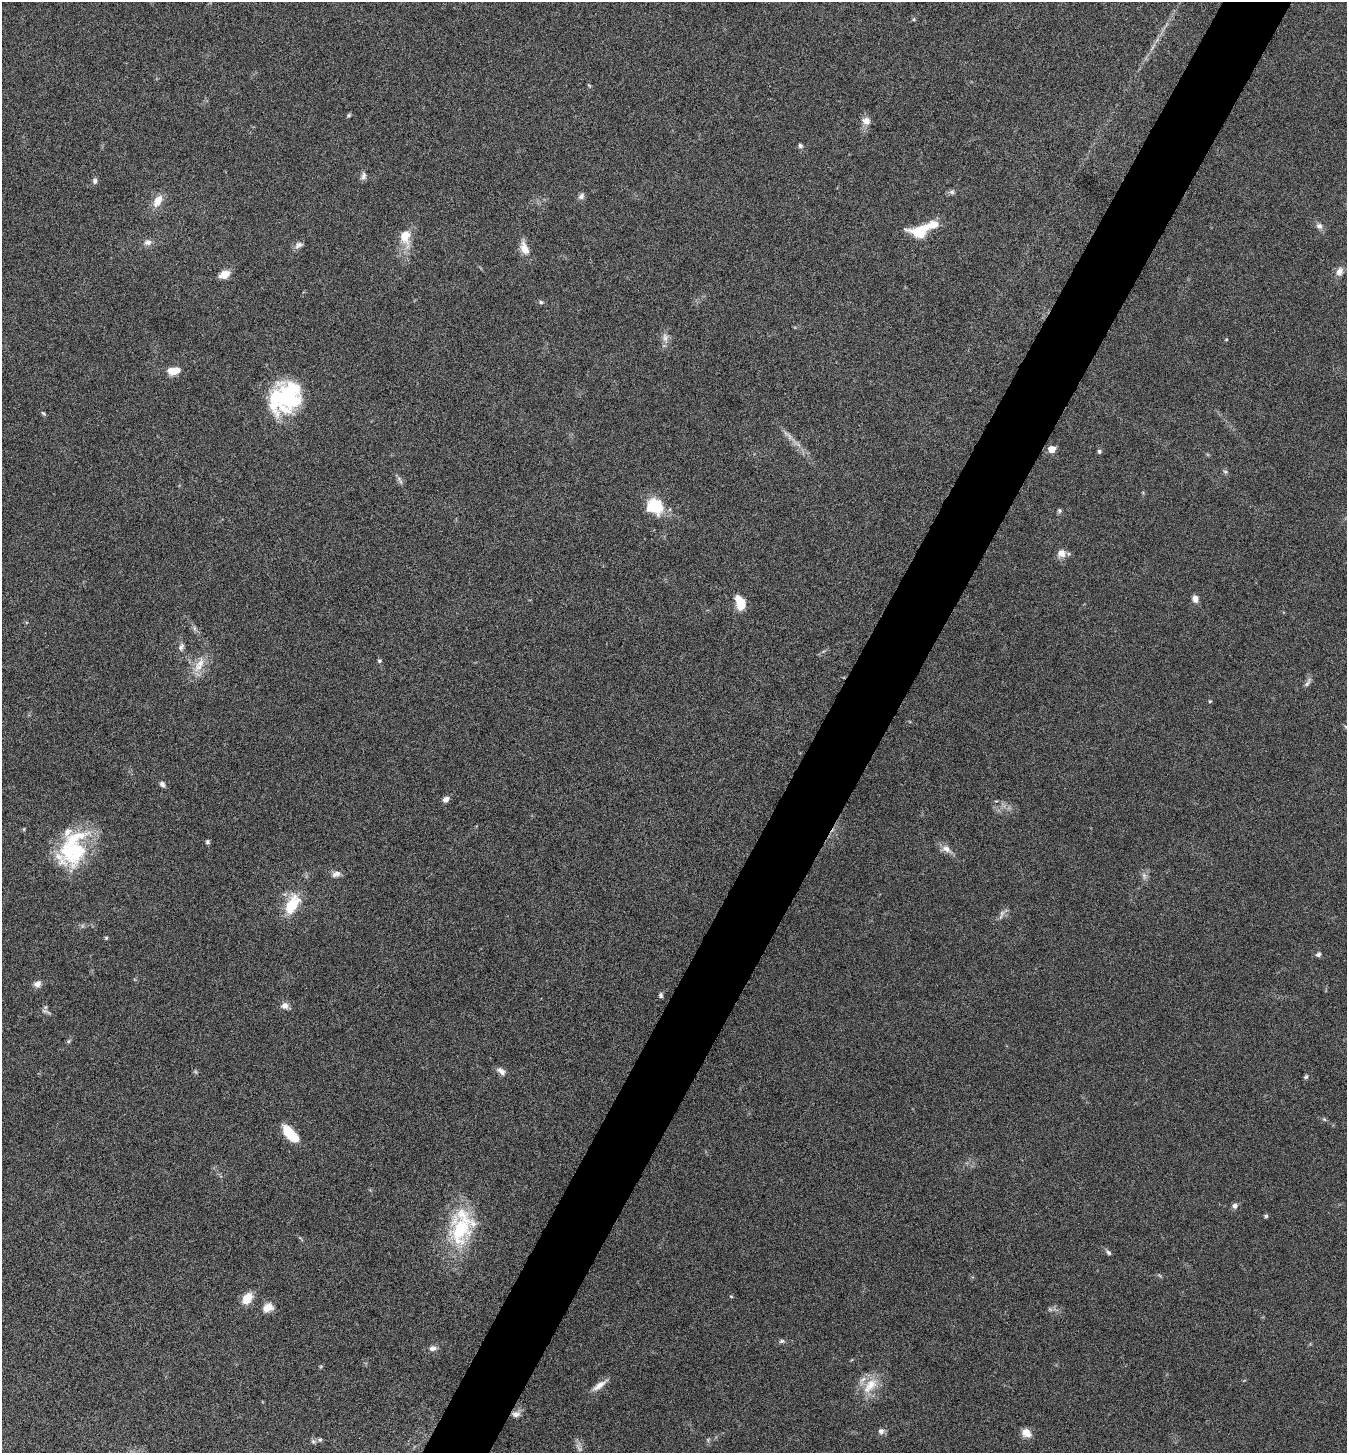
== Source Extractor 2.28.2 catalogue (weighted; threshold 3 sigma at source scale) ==
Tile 10 of 4 x 4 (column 2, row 3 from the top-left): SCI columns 1635-2979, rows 1455-2905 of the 5822 x 5813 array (HDU 1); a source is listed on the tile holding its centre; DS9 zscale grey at full resolution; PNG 1349 x 1455 px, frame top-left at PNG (2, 2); no overlay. Shown black and unused: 5% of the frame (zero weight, under 5 of 9 exposures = <1% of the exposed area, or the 3 px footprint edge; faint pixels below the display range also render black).
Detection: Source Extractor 2.28.2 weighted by HDU 2 'WHT'; one run over the whole footprint, this tile lists its part. Background 0.0706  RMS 0.0042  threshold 0.0172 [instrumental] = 3 sigma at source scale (4.09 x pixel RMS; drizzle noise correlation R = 1.36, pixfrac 0.8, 0.05/0.05 arcsec/px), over >= 5 px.
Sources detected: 87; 2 too faint to see at this stretch — not listed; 6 inside a brighter listed object's ellipse — not listed separately; the other 79 listed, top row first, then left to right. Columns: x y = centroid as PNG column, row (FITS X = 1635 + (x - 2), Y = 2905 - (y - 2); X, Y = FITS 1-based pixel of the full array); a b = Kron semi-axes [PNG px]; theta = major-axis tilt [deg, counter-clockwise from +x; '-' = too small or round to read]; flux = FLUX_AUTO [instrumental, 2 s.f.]
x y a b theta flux
914 19 5 4 - 0.5
589 85 6 3 -37 0.41
349 115 6 4 34 0.59
866 121 11 9 -14 2.8
800 146 6 5 - 0.89
363 176 12 7 75 1.5
95 181 7 6 - 1.2
952 192 8 6 34 1.1
581 196 9 7 47 1.4
158 201 15 8 59 5.1
1319 226 9 8 - 1.6
920 231 19 10 23 17
405 236 21 12 -85 8.1
148 242 9 8 - 2.1
299 245 12 8 28 1.7
524 248 18 9 -70 4.8
1339 272 12 9 69 2.6
224 274 11 7 22 4.9
541 302 6 5 - 0.75
665 338 15 8 -85 2.6
1226 339 5 3 - 0.32
172 371 9 7 -21 4.5
287 398 35 32 67 36
43 413 7 4 -48 0.61
789 436 13 6 -61 2.1
1052 449 5 5 - 7.8
1099 451 5 5 - 0.81
1225 472 7 5 -20 0.75
400 480 14 5 -63 1.3
655 506 16 14 -32 18
1059 511 6 6 - 0.74
1061 553 12 11 - 3
1195 599 8 7 - 2.5
740 603 13 8 -70 10
194 628 7 4 -72 0.82
181 647 11 7 69 1.4
380 661 6 5 - 0.58
200 663 21 12 59 6.3
1307 682 16 5 60 1.5
1210 701 4 4 - 0.45
1346 727 6 4 -3 0.66
162 784 8 6 -49 1.3
446 799 8 6 33 1.8
207 842 5 4 - 0.87
72 849 45 29 63 35
946 849 15 9 -31 3
336 874 13 7 15 1.9
1144 875 9 6 -70 1.4
292 904 29 15 62 12
1002 913 11 7 55 1.6
106 938 4 4 - 0.51
1318 954 7 5 31 0.96
37 984 9 8 - 2.2
661 995 6 5 - 0.93
285 1006 10 8 -16 2.3
46 1011 15 5 -21 1.1
69 1041 6 4 70 0.6
501 1071 12 7 -38 2
1306 1077 6 5 - 0.75
1324 1119 6 4 -44 0.55
290 1134 21 9 -47 10
1235 1206 7 6 - 1.5
1266 1216 6 4 -14 0.63
461 1227 51 31 80 31
1109 1253 7 5 -45 0.89
731 1296 5 4 - 0.44
247 1298 11 8 53 8.1
268 1307 13 10 25 4.3
782 1341 8 5 9 0.93
433 1348 10 7 3 1.7
599 1385 23 7 36 3.3
870 1385 29 15 46 9.1
516 1414 12 8 5 2
881 1431 6 6 - 1.8
1026 1433 11 9 -39 3.9
320 1440 6 5 - 0.72
708 1440 6 5 - 0.64
313 1441 8 6 -37 0.86
579 1448 16 5 -57 1.7
Overlapping masked pixels (flux is a lower limit): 1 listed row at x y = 516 1414
Isophote crosses this tile's border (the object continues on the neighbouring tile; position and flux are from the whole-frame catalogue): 1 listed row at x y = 1346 727